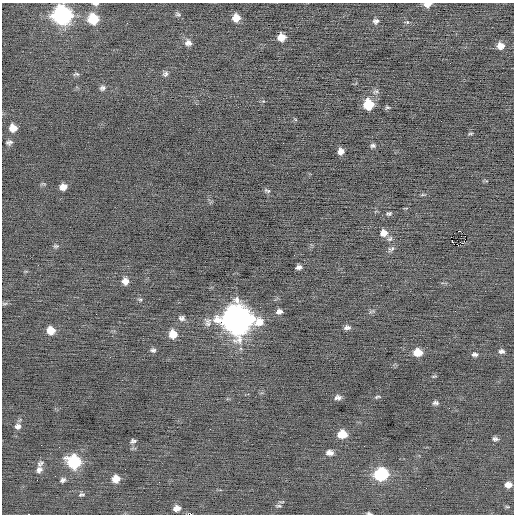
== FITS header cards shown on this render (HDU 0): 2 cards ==
NAXIS1  =                  512 / Axis length
NAXIS2  =                  512 / Axis length

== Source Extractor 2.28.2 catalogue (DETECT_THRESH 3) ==
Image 512 x 512 px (HDU 0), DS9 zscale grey, 1 PNG px = 1 image px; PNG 516 x 516 px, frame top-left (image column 1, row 512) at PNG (2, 3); no overlay
Background -0.0991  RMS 0.73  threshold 2.19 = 3 sigma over >= 5 px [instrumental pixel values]
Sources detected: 68; all 68 listed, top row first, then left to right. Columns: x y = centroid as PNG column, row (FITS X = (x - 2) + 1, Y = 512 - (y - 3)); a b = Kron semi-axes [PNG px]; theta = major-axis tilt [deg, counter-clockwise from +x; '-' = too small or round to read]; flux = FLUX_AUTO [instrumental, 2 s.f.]
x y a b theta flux
95 4 9 4 -2 110
427 4 8 5 7 310
177 14 7 5 -16 93
62 15 10 10 - 14000
236 18 7 7 - 510
93 19 9 8 - 1700
376 21 7 6 - 160
407 22 6 5 - 69
281 37 7 7 - 500
188 43 9 8 - 220
500 46 8 7 - 380
76 74 8 4 -3 81
165 74 8 6 42 130
102 88 7 6 - 130
368 104 8 8 - 1600
387 107 6 4 -6 69
13 128 7 6 - 490
470 134 7 3 1 60
9 142 7 5 6 120
373 145 6 5 - 110
341 151 6 6 - 270
63 187 7 6 - 300
267 191 8 4 -12 78
389 214 7 4 13 90
460 231 3 2 - 34
383 233 9 8 - 400
452 241 3 2 - 40
458 245 2 2 - 6700
56 246 7 4 9 81
391 249 9 5 24 120
294 255 2 2 - 22
299 267 5 4 - 160
125 281 8 7 - 330
140 300 5 5 - 69
5 304 8 4 1 78
279 312 7 5 5 190
182 318 9 7 -13 170
236 319 14 12 -9 63000
208 322 12 9 -71 230
347 327 8 5 -2 160
51 330 7 7 - 600
173 334 8 8 - 660
153 350 6 4 -5 110
501 351 7 5 -6 130
418 352 8 6 -1 750
475 354 7 5 -4 120
338 397 8 5 6 180
377 397 8 4 7 75
436 403 8 5 -2 120
18 426 8 7 - 190
342 434 8 6 3 1000
495 439 6 5 - 120
133 441 6 5 - 110
329 453 8 6 -7 250
74 462 9 8 - 4000
40 463 9 7 36 140
39 470 8 7 - 190
381 474 9 7 7 5000
116 479 7 6 - 560
63 480 8 5 32 130
508 485 7 6 - 300
81 495 9 4 11 91
278 506 9 3 4 72
507 507 6 4 -2 49
177 508 7 5 10 310
369 513 6 3 -7 74
29 514 2 2 - 250
191 514 2 2 - 96
At the frame edge (FLAGS 8, measured only in part): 6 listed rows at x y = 95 4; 427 4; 62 15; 369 513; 29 514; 191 514